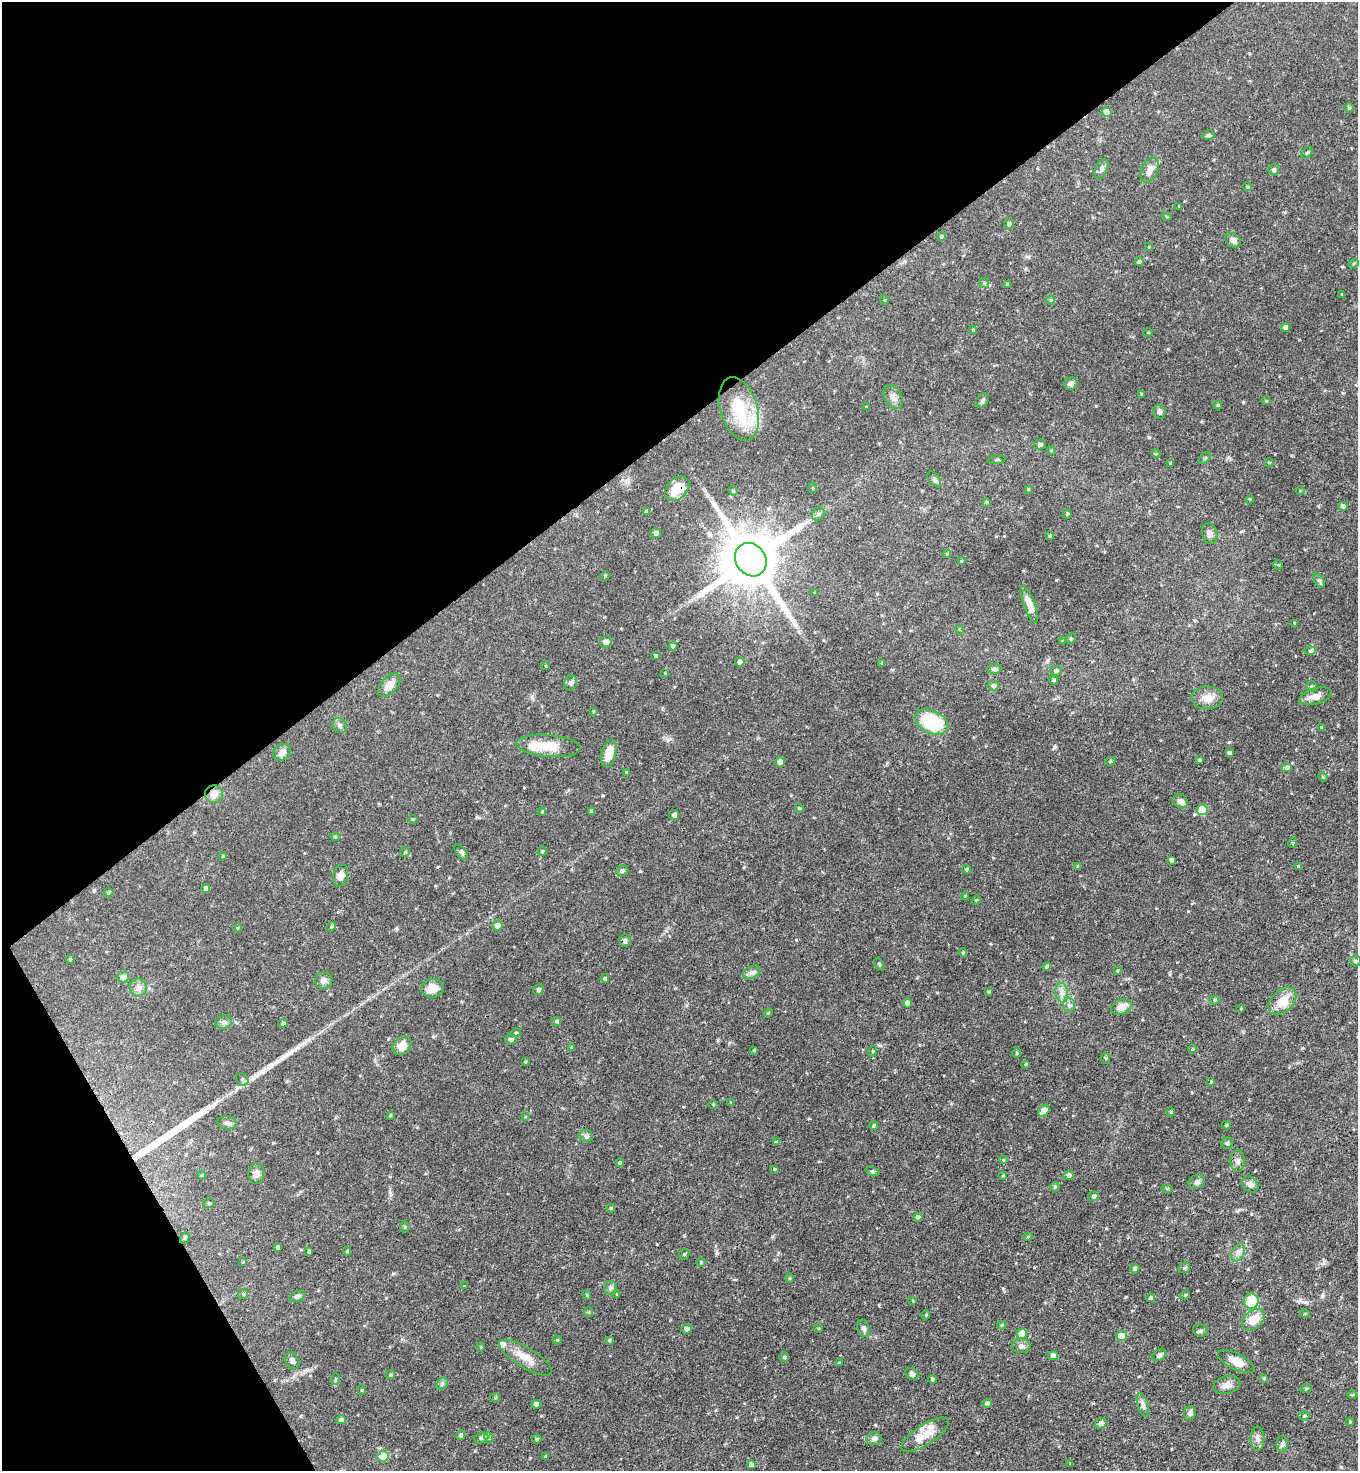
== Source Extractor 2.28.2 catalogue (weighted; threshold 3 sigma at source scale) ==
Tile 5 of 4 x 4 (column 1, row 2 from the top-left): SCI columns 297-1652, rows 2943-4411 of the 5875 x 5882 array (HDU 1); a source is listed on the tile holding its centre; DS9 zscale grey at full resolution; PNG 1360 x 1473 px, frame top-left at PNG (2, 2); each listed source drawn as its Kron ellipse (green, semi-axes under 4 px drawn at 4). Shown black and unused: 34% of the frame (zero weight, under 3 of 4 exposures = <1% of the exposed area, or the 3 px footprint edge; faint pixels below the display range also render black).
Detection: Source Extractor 2.28.2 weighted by HDU 2 'WHT'; one run over the whole footprint, this tile lists its part. Background 0.0619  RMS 0.0035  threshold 0.0158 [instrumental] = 3 sigma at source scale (4.5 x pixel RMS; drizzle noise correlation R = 1.50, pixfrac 1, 0.05/0.05 arcsec/px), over >= 5 px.
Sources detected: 275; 1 inside a brighter object's white glare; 2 long thin detections or spike segments (spike, bleed or trail) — neither listed nor drawn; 3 inside a brighter listed object's ellipse — not listed separately; the other 269 listed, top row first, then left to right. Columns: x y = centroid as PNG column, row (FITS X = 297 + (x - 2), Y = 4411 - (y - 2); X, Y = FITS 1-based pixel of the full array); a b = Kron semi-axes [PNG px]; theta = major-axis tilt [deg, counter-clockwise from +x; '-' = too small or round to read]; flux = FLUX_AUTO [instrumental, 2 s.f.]
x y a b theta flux
1349 108 4 4 - 0.5
1106 112 5 5 - 3.2
1209 135 6 4 12 0.63
1307 153 7 3 47 0.41
1101 169 10 6 64 1.1
1274 169 5 5 - 0.77
1150 170 14 8 67 2.2
1247 187 5 4 - 0.41
1179 206 3 3 - 0.26
1167 216 5 3 - 0.37
1009 224 5 4 - 0.89
941 237 4 4 - 0.54
1233 240 9 6 -37 1.6
1149 247 4 4 - 0.3
1139 262 4 4 - 0.81
1354 263 5 3 - 0.36
984 283 5 5 - 0.52
1007 284 3 3 - 0.39
1342 295 3 2 - 0.36
885 300 5 3 - 0.3
1051 300 4 4 - 0.37
1285 328 4 4 - 1.1
973 330 4 4 - 0.41
1148 332 4 3 - 0.25
1071 384 6 6 - 1.2
1142 394 4 3 - 0.41
893 397 13 8 -63 1.8
982 400 8 5 52 0.71
1266 401 4 4 - 0.38
1218 405 4 3 - 0.42
866 407 4 3 - 0.27
739 409 33 18 -73 16
1159 412 7 6 - 0.94
1040 445 6 5 - 0.89
1051 450 4 4 - 0.37
1156 454 5 3 - 0.32
1205 458 7 4 46 0.53
997 460 8 3 5 0.4
1269 462 5 3 - 0.34
1170 463 4 3 - 0.32
934 480 9 5 -53 0.83
813 488 5 3 - 0.3
677 489 14 10 47 6.1
1028 489 3 3 - 0.33
733 491 5 4 - 0.35
1300 491 4 3 - 0.29
1250 499 4 3 - 0.31
987 502 3 3 - 0.37
1343 506 5 4 - 1.1
646 511 4 3 - 0.51
818 514 7 5 46 0.8
1067 514 4 4 - 0.36
656 533 5 5 - 0.74
1210 534 11 7 -75 1.3
1050 536 4 3 - 0.4
947 554 4 4 - 0.35
751 560 17 15 -55 2700
961 561 4 3 - 0.28
1278 565 5 4 - 0.45
605 576 5 4 - 0.39
1319 580 7 4 -57 0.73
815 593 4 3 - 0.35
1029 604 19 6 -70 3.5
1295 623 4 3 - 0.3
959 629 5 3 - 0.29
1071 639 5 4 - 0.47
1063 641 4 3 - 0.4
606 642 6 5 - 1.4
673 646 4 4 - 0.84
1310 651 6 4 2 0.52
655 655 4 3 - 0.46
740 662 4 4 - 2.2
882 663 4 4 - 0.42
546 666 4 3 - 0.27
994 669 7 5 4 0.85
1056 671 6 5 - 0.79
665 673 3 3 - 0.24
1054 680 4 3 - 0.62
571 683 7 6 - 0.9
389 685 14 8 47 3.2
993 686 5 5 - 1.3
1312 686 5 4 - 0.54
1315 696 17 8 16 2.9
1207 698 16 11 -1 3.8
593 711 4 4 - 0.29
932 722 18 11 -26 18
340 726 8 6 -53 0.88
1321 727 4 4 - 0.44
549 746 32 11 -5 7.9
282 752 9 7 32 1.7
609 753 14 7 76 5.8
1229 753 4 3 - 0.79
1199 760 4 3 - 0.41
1110 761 5 4 - 0.47
780 762 5 4 - 2.5
1287 768 5 4 - 1
626 772 3 3 - 0.28
1323 777 5 4 - 0.42
214 794 9 9 - 2.3
1180 801 8 6 -40 2
799 808 5 3 - 0.34
1202 810 5 5 - 8.6
592 811 4 4 - 0.93
542 812 4 3 - 0.27
674 815 5 5 - 1
413 819 4 4 - 0.37
335 837 4 4 - 0.33
1292 843 5 3 - 0.31
542 851 5 4 - 0.43
405 852 5 5 - 0.5
461 852 9 5 -51 1
223 856 4 4 - 0.42
1171 860 4 4 - 0.86
1298 866 3 3 - 0.25
1078 867 4 4 - 0.54
966 869 4 4 - 0.54
622 871 6 5 - 0.59
340 876 11 7 75 2.3
206 888 4 4 - 1.5
108 892 5 4 - 0.8
965 896 4 3 - 0.36
976 900 5 4 - 0.32
497 925 5 5 - 2.4
331 927 5 4 - 0.41
238 928 5 3 - 0.31
625 940 6 5 - 0.68
963 953 4 3 - 0.45
70 959 4 4 - 0.49
1356 961 5 5 - 0.51
879 964 7 4 -63 0.48
1047 967 4 4 - 0.85
1117 971 4 4 - 0.31
752 972 9 6 29 1
123 977 6 5 - 1.7
605 979 4 4 - 0.65
324 980 8 8 - 1.5
138 988 9 8 - 1.5
432 988 11 9 9 3.5
538 990 5 5 - 0.87
989 992 4 3 - 0.42
1062 993 10 6 -84 1.5
1214 1000 5 4 - 0.47
1282 1001 16 11 44 5.3
907 1003 5 4 - 1.5
1069 1005 7 6 - 0.96
1121 1007 11 7 23 2.9
1241 1008 4 3 - 0.27
768 1013 5 4 - 0.32
556 1021 4 4 - 0.54
224 1022 8 6 14 1
283 1023 5 4 - 0.61
516 1033 5 4 - 0.48
511 1039 6 5 - 0.65
402 1046 10 8 47 3.1
571 1047 4 3 - 0.31
1192 1049 4 3 - 0.28
754 1050 4 4 - 0.44
873 1051 5 3 - 0.31
1017 1053 5 4 - 0.38
1105 1058 5 3 - 0.39
525 1062 3 3 - 0.34
1025 1064 4 3 - 0.29
242 1080 7 5 -49 0.65
1211 1082 4 3 - 0.36
731 1102 4 4 - 0.3
713 1104 5 3 - 0.27
1044 1111 7 5 46 2.7
1170 1112 4 3 - 0.33
390 1115 4 3 - 0.33
525 1117 4 2 - 0.26
227 1123 10 6 -7 1.1
1226 1125 4 4 - 0.5
873 1126 4 4 - 0.55
586 1136 7 6 - 0.9
776 1142 4 3 - 0.47
1227 1143 5 5 - 0.54
1003 1160 4 4 - 0.34
1238 1161 10 7 89 1.3
620 1162 4 4 - 0.58
774 1169 3 3 - 0.34
873 1171 7 4 -17 0.52
256 1174 10 8 -89 1.5
201 1175 4 3 - 0.42
1003 1175 4 3 - 0.31
1069 1175 5 4 - 1.3
1197 1182 8 6 16 0.97
1250 1184 9 7 -44 1.6
1055 1187 4 4 - 0.57
1167 1188 5 3 - 0.37
1093 1196 5 5 - 0.82
209 1203 6 4 19 0.4
611 1208 4 3 - 0.46
918 1217 4 4 - 1.2
405 1227 6 4 89 0.44
1028 1237 4 4 - 0.38
185 1238 6 4 61 0.46
277 1247 4 3 - 0.72
309 1251 4 3 - 0.52
347 1251 4 4 - 0.49
1238 1253 9 6 63 1.3
684 1254 5 4 - 0.43
243 1262 4 3 - 0.31
701 1262 4 4 - 0.38
1184 1268 6 5 - 0.55
1135 1269 5 4 - 0.86
789 1278 4 3 - 0.32
464 1286 2 2 - 0.2
611 1288 7 6 - 0.9
243 1294 5 5 - 0.43
617 1294 4 3 - 0.28
587 1295 4 4 - 0.37
1185 1295 5 4 - 0.43
297 1296 8 5 21 0.82
1151 1298 4 4 - 1
913 1301 4 3 - 0.27
1251 1301 7 7 - 9.6
589 1312 5 4 - 0.39
1305 1314 5 3 - 0.31
926 1315 4 4 - 0.36
1253 1320 13 9 39 5.8
1001 1325 4 4 - 0.48
819 1328 5 3 - 0.35
863 1328 9 6 -71 0.89
686 1329 5 5 - 1.1
1201 1331 7 6 - 0.67
1022 1334 5 5 - 6.1
1121 1336 5 5 - 4.2
557 1340 4 4 - 0.34
609 1340 4 3 - 0.39
1021 1346 9 7 -5 1.3
481 1347 5 3 - 0.33
1159 1355 8 5 34 0.94
1053 1356 5 4 - 1.4
784 1357 5 5 - 0.5
526 1358 30 10 -31 4.8
292 1361 9 6 -70 1.2
1236 1361 20 8 -27 4.1
839 1363 3 3 - 0.41
912 1374 7 5 -38 1.2
390 1375 5 4 - 0.46
1264 1378 4 4 - 0.39
335 1379 6 4 88 0.43
932 1379 4 4 - 0.63
442 1384 6 5 - 0.61
1227 1385 14 8 14 2.1
1306 1389 5 3 - 0.34
361 1390 5 3 - 0.29
1352 1395 4 4 - 0.4
495 1398 5 4 - 0.4
987 1403 5 4 - 0.71
536 1404 4 4 - 1.2
1143 1405 12 5 -72 1.2
1190 1413 7 6 - 1
1304 1416 5 3 - 0.44
341 1420 5 4 - 0.72
1350 1422 4 3 - 0.34
1101 1423 6 5 - 1.6
460 1435 5 4 - 0.81
925 1435 27 10 33 5.2
481 1438 7 5 19 0.82
489 1438 5 3 - 0.47
537 1439 5 4 - 0.43
874 1439 8 6 11 1.3
1257 1439 12 7 89 1.4
1282 1443 8 6 -89 0.91
383 1456 5 5 - 8.5
545 1456 3 3 - 0.31
1070 1463 4 4 - 0.32
751 1465 4 4 - 1.5
Overlapping masked pixels (flux is a lower limit): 3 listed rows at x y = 677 489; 751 560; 214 794
Unlisted compact peaks at least as high as the median listed source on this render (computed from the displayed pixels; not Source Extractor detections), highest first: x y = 717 1253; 1149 437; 477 817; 684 1236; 532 698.